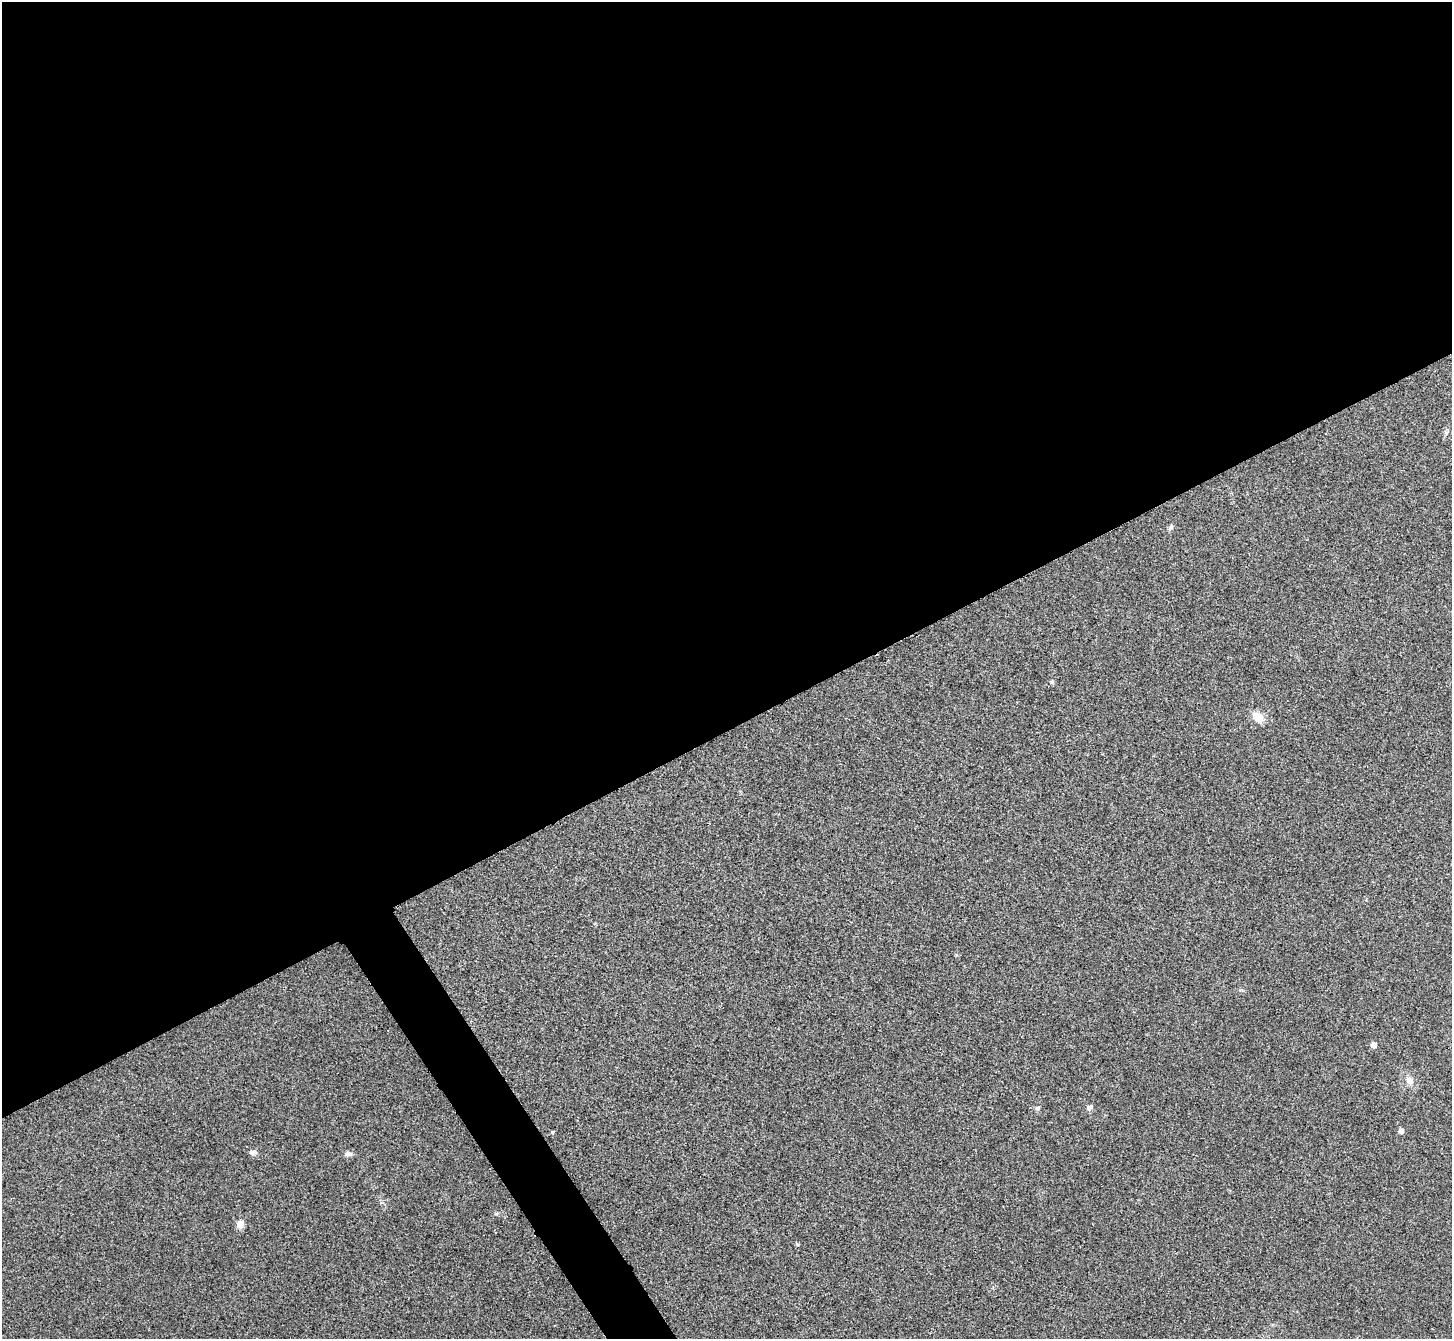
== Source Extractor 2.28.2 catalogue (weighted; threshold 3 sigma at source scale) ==
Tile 2 of 4 x 4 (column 2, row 1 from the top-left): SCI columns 1457-2906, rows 4173-5509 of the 5817 x 5809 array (HDU 1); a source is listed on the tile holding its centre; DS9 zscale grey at full resolution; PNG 1454 x 1341 px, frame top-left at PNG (2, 2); no overlay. Shown black and unused: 56% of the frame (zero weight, under 3 of 4 exposures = <1% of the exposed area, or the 3 px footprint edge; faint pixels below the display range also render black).
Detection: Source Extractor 2.28.2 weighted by HDU 2 'WHT'; one run over the whole footprint, this tile lists its part. Background 0.0467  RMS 0.0066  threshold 0.0295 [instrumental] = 3 sigma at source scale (4.5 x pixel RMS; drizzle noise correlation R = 1.50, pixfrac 1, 0.05/0.05 arcsec/px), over >= 5 px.
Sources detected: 12; all 12 listed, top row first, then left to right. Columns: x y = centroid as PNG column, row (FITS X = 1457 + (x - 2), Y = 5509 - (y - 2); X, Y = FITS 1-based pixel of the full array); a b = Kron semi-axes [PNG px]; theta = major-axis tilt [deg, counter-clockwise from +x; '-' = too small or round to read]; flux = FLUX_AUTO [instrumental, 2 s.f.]
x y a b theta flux
1171 527 7 5 45 1.2
1052 682 6 5 - 1
1258 717 13 11 -41 7.6
1373 1045 5 5 - 4.2
1409 1080 12 9 -66 4.2
1089 1107 8 6 23 2
1037 1108 7 5 16 1.2
1401 1131 5 5 - 2.4
552 1132 5 3 - 0.72
253 1152 9 6 -1 2.4
348 1154 10 7 -5 2.2
240 1224 10 9 - 4.1